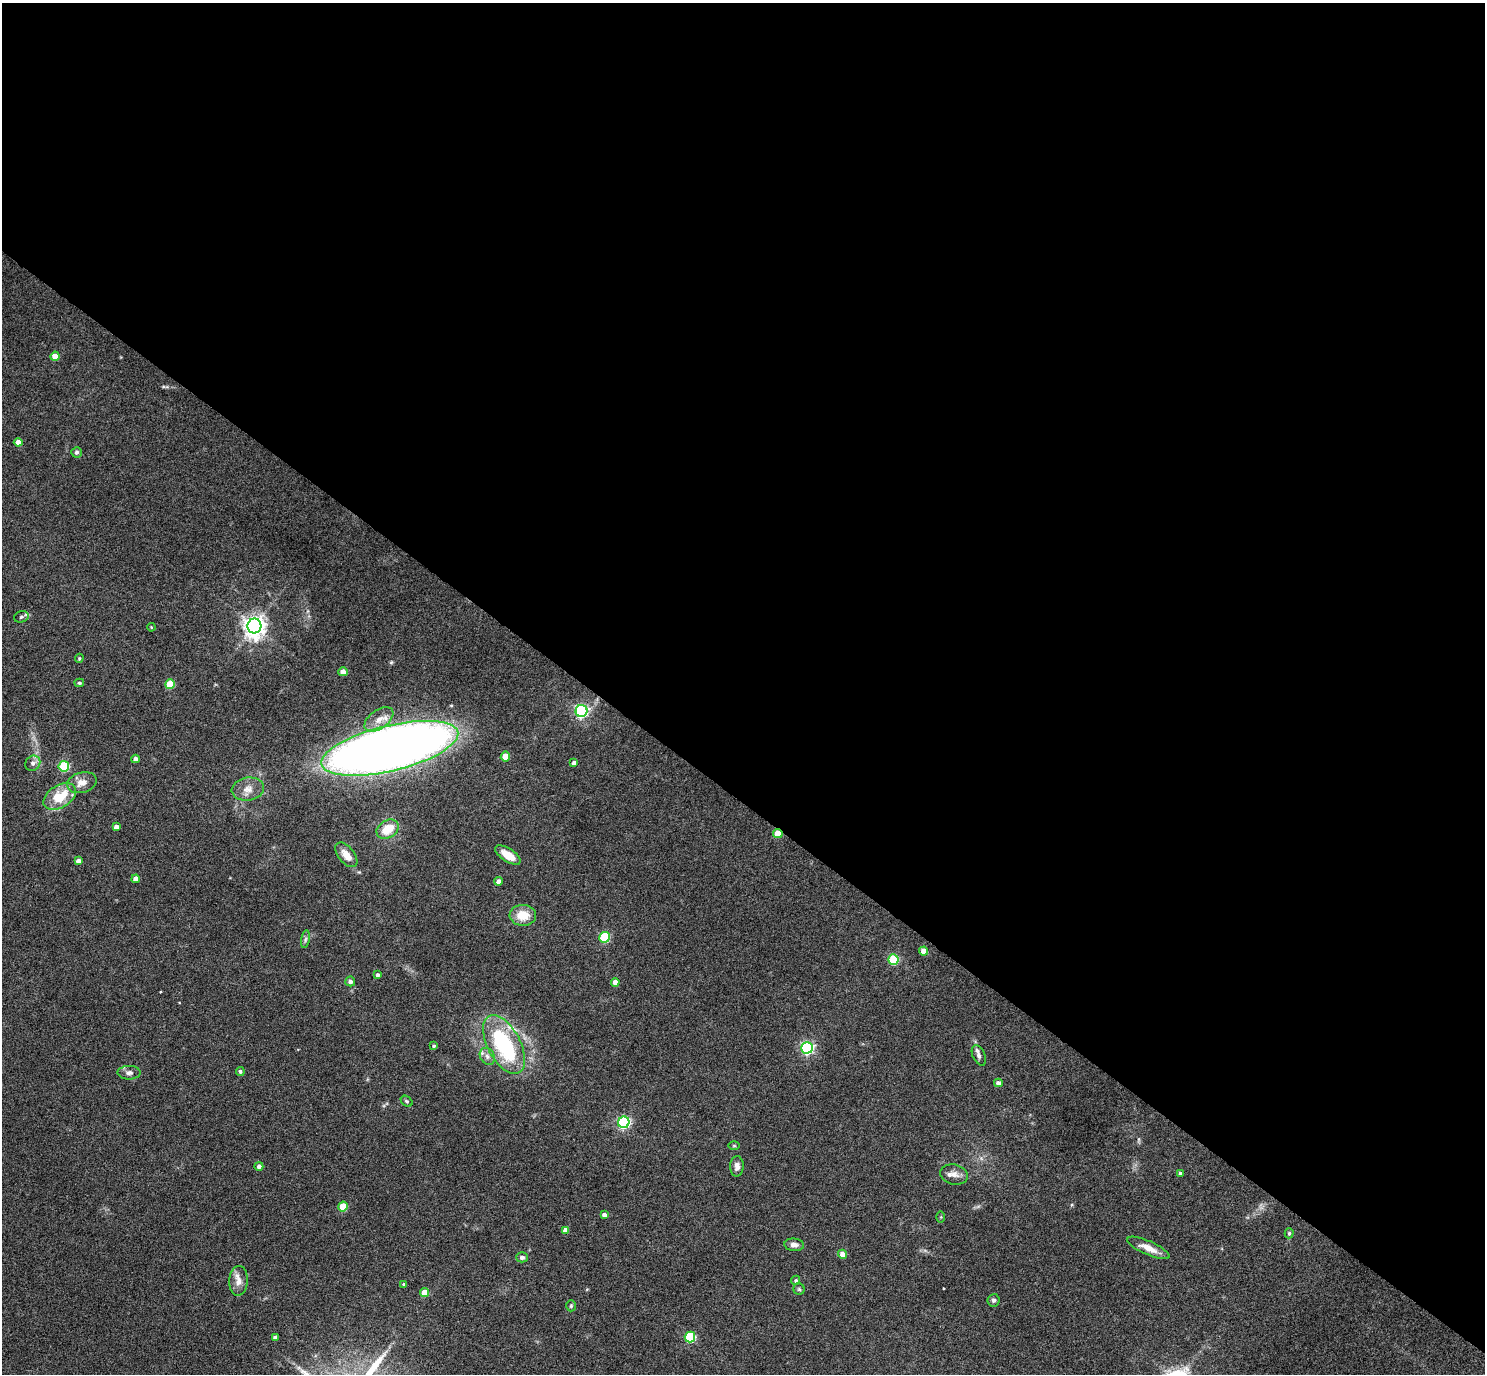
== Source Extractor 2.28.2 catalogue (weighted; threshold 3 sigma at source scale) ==
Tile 3 of 4 x 4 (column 3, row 1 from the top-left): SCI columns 2972-4454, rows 4416-5787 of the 5940 x 5944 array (HDU 1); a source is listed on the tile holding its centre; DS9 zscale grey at full resolution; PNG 1487 x 1376 px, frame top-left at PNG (2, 3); each listed source drawn as its Kron ellipse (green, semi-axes under 4 px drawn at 4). Shown black and unused: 58% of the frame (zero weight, under 5 of 9 exposures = <1% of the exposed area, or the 3 px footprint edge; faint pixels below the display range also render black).
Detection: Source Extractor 2.28.2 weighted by HDU 2 'WHT'; one run over the whole footprint, this tile lists its part. Background 0.0429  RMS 0.0039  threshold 0.016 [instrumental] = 3 sigma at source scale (4.09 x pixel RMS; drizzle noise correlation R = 1.36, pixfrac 0.8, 0.05/0.05 arcsec/px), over >= 5 px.
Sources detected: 73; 1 inside a brighter object's white glare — neither listed nor drawn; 2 inside a brighter listed object's ellipse — not listed separately; the other 70 listed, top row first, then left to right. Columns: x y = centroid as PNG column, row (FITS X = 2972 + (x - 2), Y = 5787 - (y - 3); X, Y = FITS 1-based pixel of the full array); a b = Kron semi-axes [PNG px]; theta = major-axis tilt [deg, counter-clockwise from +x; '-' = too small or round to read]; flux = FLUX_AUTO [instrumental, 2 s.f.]
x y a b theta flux
55 356 4 4 - 4.7
18 442 4 4 - 2.7
77 452 5 5 - 0.82
21 617 7 5 17 0.75
254 626 7 7 - 270
151 627 4 3 - 0.31
79 658 4 3 - 0.4
343 672 4 4 - 4
79 683 5 4 - 0.53
170 684 5 5 - 12
581 711 6 6 - 74
379 719 16 9 36 3.8
390 748 70 22 13 520
505 757 5 4 - 6.9
135 759 4 4 - 1.4
33 763 8 7 - 1.5
574 763 4 3 - 1.2
64 766 5 5 - 22
82 783 15 10 15 3.6
248 789 16 11 8 3.6
60 797 18 11 32 11
116 827 4 4 - 1.8
388 829 12 8 32 7.4
778 834 5 4 - 6.9
346 855 14 8 -51 4.1
508 855 14 6 -33 4.7
78 861 4 4 - 1.7
136 879 4 4 - 2.4
498 881 4 4 - 1.5
523 915 13 10 -2 6.8
605 937 5 5 - 26
305 939 9 4 81 0.8
924 951 4 4 - 3.8
893 959 5 5 - 22
378 975 4 3 - 0.89
350 981 5 5 - 1.1
615 982 4 4 - 2.6
504 1044 32 16 -62 38
434 1046 4 3 - 0.58
807 1048 6 5 - 68
979 1055 11 6 -66 1.4
487 1056 9 7 -61 1.6
240 1071 4 4 - 0.74
129 1073 11 7 1 1.6
998 1083 4 4 - 1.6
407 1101 6 4 -40 0.56
624 1122 6 5 - 56
734 1146 5 3 - 0.36
259 1166 4 4 - 1.4
737 1166 10 6 88 1.8
1180 1173 4 4 - 0.63
954 1175 14 10 -11 2.7
343 1207 5 4 - 11
604 1215 4 4 - 1.5
941 1217 5 3 - 0.33
566 1230 4 4 - 2.6
1289 1233 5 4 - 0.57
794 1245 10 6 -5 1.7
1148 1248 23 7 -24 4.2
842 1254 4 4 - 3.4
522 1257 6 5 - 0.95
796 1280 5 4 - 0.66
238 1281 15 9 87 2.6
404 1284 3 3 - 0.57
799 1289 5 5 - 0.58
424 1293 5 4 - 6.5
994 1300 6 6 - 0.85
571 1306 5 4 - 0.54
690 1337 5 5 - 26
275 1338 4 3 - 1.2
Overlapping masked pixels (flux is a lower limit): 1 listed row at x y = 778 834